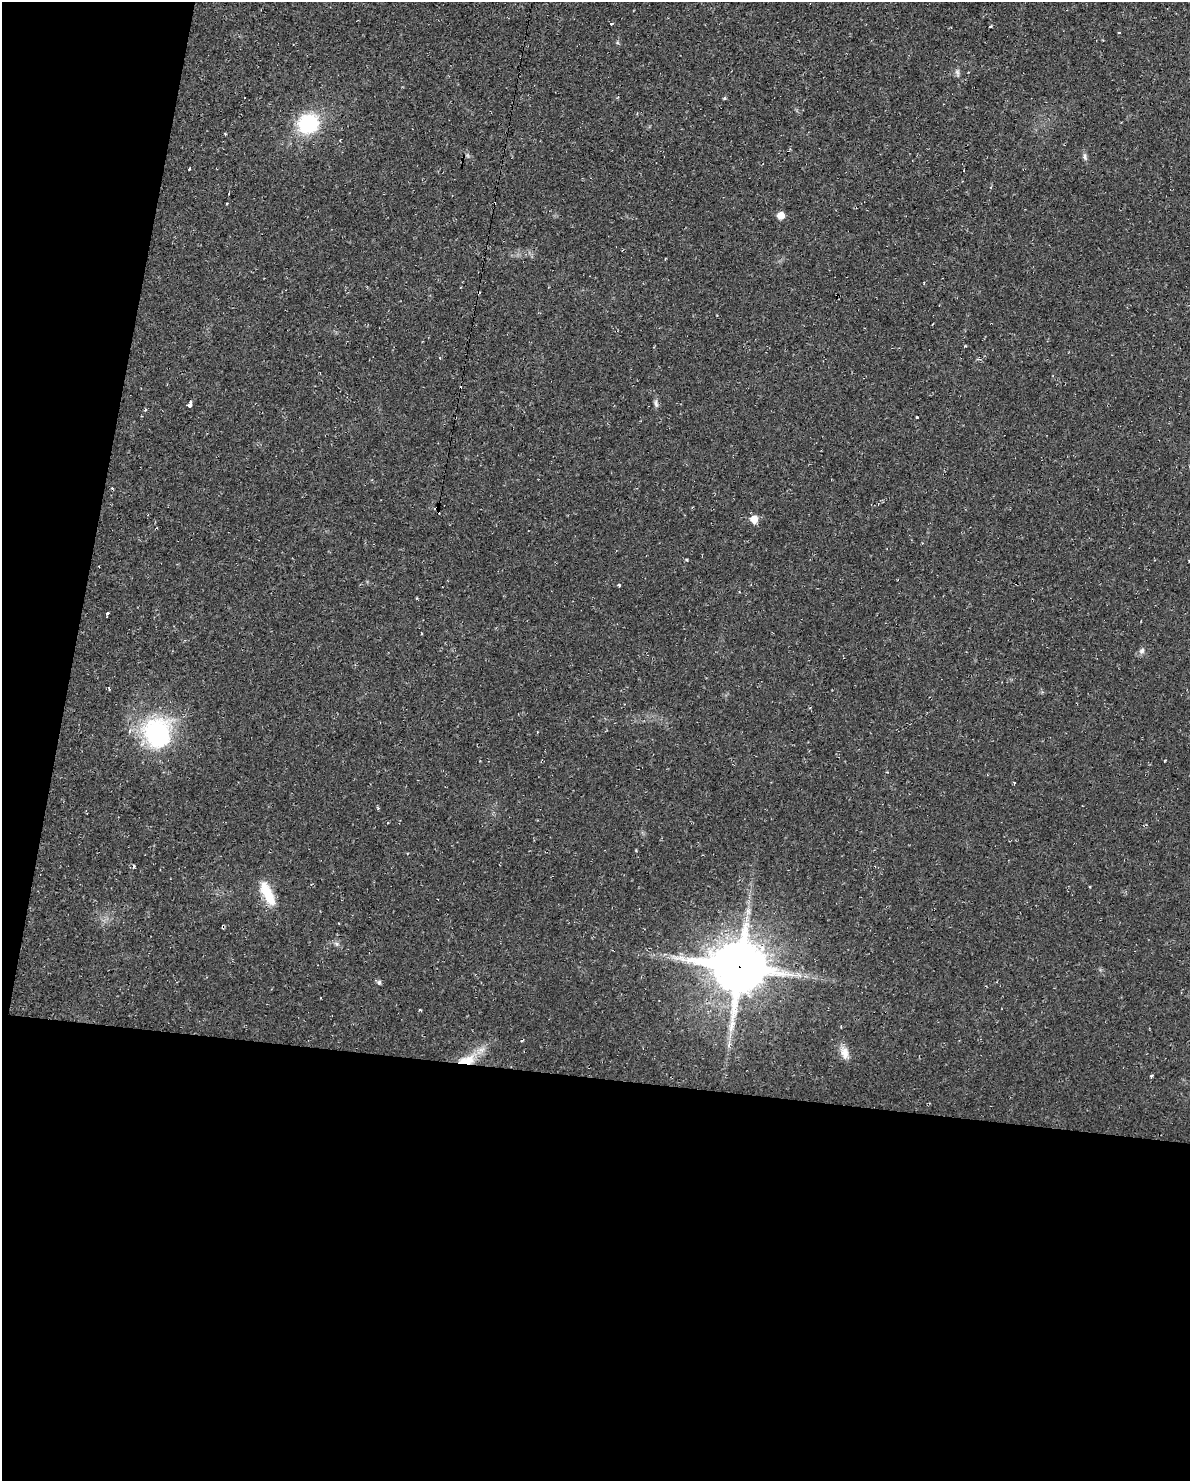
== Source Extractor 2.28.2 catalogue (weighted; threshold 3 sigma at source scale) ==
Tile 9 of 4 x 3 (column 1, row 3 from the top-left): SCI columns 1-1188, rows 112-1590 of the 4751 x 4773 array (HDU 1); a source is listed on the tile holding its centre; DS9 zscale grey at full resolution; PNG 1192 x 1483 px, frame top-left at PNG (2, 2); no overlay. Shown black and unused: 33% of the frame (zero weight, under 2 of 3 exposures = <1% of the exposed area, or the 3 px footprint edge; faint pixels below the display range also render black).
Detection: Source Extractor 2.28.2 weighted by HDU 2 'WHT'; one run over the whole footprint, this tile lists its part. Background 0.02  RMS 0.0061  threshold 0.0274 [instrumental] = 3 sigma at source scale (4.5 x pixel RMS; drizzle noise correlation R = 1.50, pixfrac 1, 0.05/0.05 arcsec/px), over >= 5 px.
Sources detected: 38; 7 cosmic-ray / hot-pixel residue — not listed; the other 31 listed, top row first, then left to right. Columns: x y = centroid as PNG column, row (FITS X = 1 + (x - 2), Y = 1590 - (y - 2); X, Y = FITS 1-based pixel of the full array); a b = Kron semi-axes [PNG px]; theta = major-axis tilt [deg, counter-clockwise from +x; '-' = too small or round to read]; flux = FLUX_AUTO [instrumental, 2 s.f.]
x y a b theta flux
611 23 3 3 - 1.4
990 26 3 3 - 4.2
1119 33 3 2 - 0.76
957 72 12 5 -85 1.8
724 98 5 4 - 0.74
308 124 22 20 30 42
1085 156 10 6 -74 1.9
190 169 3 3 - 0.89
229 193 2 2 - 0.52
227 203 2 2 - 0.55
781 215 6 6 - 6.9
440 358 4 3 - 0.46
656 403 11 5 -80 1.9
190 404 6 3 76 11
917 418 3 3 - 2.5
437 507 4 2 - 9.4
754 519 7 6 - 7.1
619 585 3 3 - 3.4
107 614 4 3 - 3.1
1142 651 8 7 - 2.2
157 733 36 34 -80 77
1014 783 3 3 - 0.78
267 893 33 11 -65 17
336 944 7 6 - 1.6
739 967 18 16 -10 3600
379 983 6 5 - 1.4
420 1010 4 3 - 0.63
729 1044 10 5 72 2.1
844 1053 18 10 -71 5.9
467 1060 28 13 16 16
1151 1076 4 4 - 0.75
Overlapping masked pixels (flux is a lower limit): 3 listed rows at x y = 437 507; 739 967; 467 1060
Unlisted compact peaks at least as high as the median listed source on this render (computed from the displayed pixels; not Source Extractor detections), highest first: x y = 965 346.